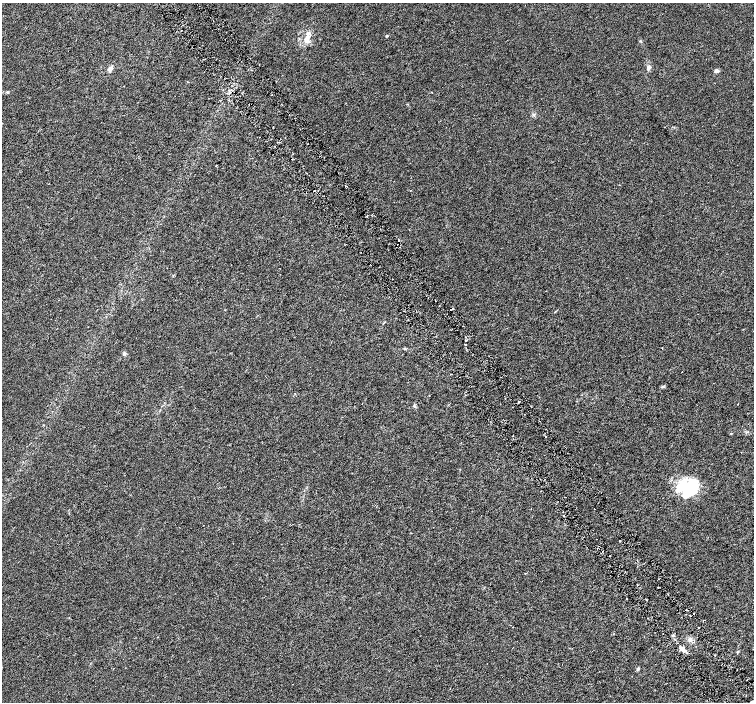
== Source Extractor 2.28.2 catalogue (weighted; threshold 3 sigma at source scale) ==
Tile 6 of 4 x 4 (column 2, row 2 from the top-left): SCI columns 1509-3011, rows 3003-4402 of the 6018 x 5941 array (HDU 1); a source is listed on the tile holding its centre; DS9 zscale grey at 2 x 2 block average (1 PNG px = mean of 2 x 2 image px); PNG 756 x 704 px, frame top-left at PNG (2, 3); no overlay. Shown black and unused: <1% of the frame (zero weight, under 3 of 6 exposures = <1% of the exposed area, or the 3 px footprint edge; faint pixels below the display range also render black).
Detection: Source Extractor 2.28.2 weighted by HDU 2 'WHT'; one run over the whole footprint, this tile lists its part. Background 0.00109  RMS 0.0016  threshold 0.00665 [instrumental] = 3 sigma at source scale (4.09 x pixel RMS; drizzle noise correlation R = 1.36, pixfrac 0.8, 0.0396/0.0396 arcsec/px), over >= 5 px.
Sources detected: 38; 2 inside a brighter object's white glare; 4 cosmic-ray / hot-pixel residue — not listed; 1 inside a brighter listed object's ellipse — not listed separately; the other 31 listed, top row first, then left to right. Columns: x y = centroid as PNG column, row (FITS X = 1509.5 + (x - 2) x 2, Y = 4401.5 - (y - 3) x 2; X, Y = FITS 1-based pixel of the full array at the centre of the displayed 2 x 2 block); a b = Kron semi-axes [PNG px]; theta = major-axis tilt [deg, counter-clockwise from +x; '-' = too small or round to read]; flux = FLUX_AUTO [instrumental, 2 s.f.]
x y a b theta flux
308 33 6 5 - 1
387 36 3 2 - 0.47
306 40 7 6 - 1.6
641 41 3 2 - 0.24
648 68 6 4 76 0.97
110 69 6 5 - 1.3
716 70 5 4 - 0.81
188 82 3 2 - 0.17
534 114 4 4 - 0.54
216 165 2 2 - 0.13
399 240 3 2 - 0.39
465 340 2 2 - 0.25
466 344 2 2 - 0.25
405 349 3 2 - 0.26
124 354 5 4 - 0.58
663 387 5 3 - 0.43
295 393 2 2 - 0.11
519 402 2 2 - 0.35
731 433 3 2 - 0.17
688 488 23 15 22 20
564 516 2 2 - 0.3
610 555 2 2 - 0.18
525 573 3 2 - 0.19
637 585 2 2 - 0.2
647 600 2 2 - 0.32
693 613 2 2 - 0.52
690 640 6 5 - 1.3
682 649 8 5 -41 1.6
715 655 2 2 - 0.23
638 669 4 3 - 0.5
751 701 3 2 - 0.41
Diffuse or blended objects may show on this block-average render without a row.